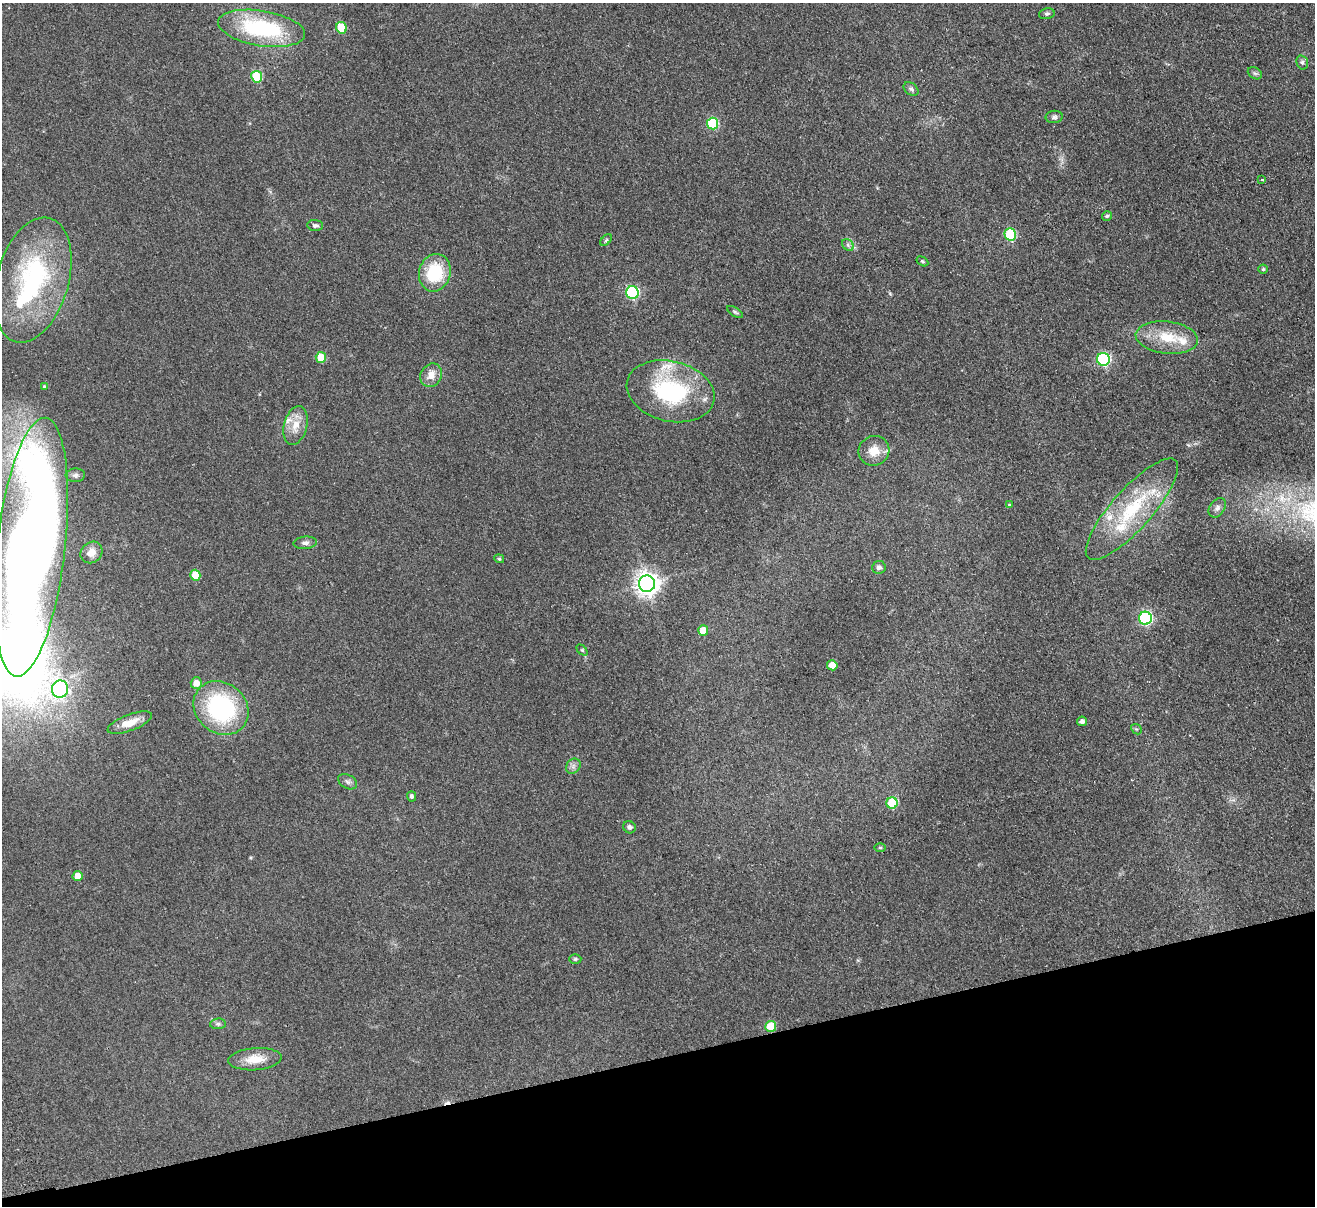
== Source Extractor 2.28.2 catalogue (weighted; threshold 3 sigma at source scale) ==
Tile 14 of 4 x 4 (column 2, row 4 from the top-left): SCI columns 1369-2681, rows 291-1494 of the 5362 x 5274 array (HDU 1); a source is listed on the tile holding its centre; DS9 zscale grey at full resolution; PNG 1317 x 1208 px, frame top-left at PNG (2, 3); each listed source drawn as its Kron ellipse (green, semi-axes under 4 px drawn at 4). Shown black and unused: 12% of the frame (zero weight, under 2 of 3 exposures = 3% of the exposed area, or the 3 px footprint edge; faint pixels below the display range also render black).
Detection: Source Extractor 2.28.2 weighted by HDU 2 'WHT'; one run over the whole footprint, this tile lists its part. Background 0.101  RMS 0.0086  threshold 0.0385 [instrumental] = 3 sigma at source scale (4.5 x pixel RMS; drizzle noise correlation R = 1.50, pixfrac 1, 0.05/0.05 arcsec/px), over >= 5 px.
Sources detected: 70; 2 inside a brighter object's white glare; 1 cosmic-ray / hot-pixel residue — neither listed nor drawn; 6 inside a brighter listed object's ellipse — not listed separately; the other 61 listed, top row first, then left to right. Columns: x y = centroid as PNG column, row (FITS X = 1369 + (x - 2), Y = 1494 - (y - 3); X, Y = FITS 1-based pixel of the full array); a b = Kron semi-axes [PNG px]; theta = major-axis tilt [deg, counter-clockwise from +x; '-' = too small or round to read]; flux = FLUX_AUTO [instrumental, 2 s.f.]
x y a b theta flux
1047 14 8 5 14 1.8
262 28 44 17 -9 86
341 28 6 5 - 25
1302 62 7 5 -75 2
1255 73 7 5 -30 1.8
257 77 6 5 - 43
911 89 8 6 -36 2
1054 117 8 6 8 2.1
713 123 6 5 - 51
1262 180 3 3 - 1.4
1107 216 5 5 - 1.3
315 225 8 5 -5 2.2
1010 234 6 5 - 53
606 240 7 4 46 1.2
848 245 6 5 - 2
922 261 6 4 -31 1.1
1263 269 4 4 - 1.3
435 273 19 15 75 41
33 280 64 36 74 120
632 293 6 6 - 91
735 312 9 4 -32 1.5
1167 338 31 16 -7 26
321 357 5 5 - 21
1103 359 6 6 - 120
431 375 12 10 60 8.3
44 386 3 3 - 0.87
671 391 45 30 -14 93
296 425 20 11 76 12
874 451 15 15 - 12
75 475 9 7 4 2.8
1009 505 4 3 - 1
1217 508 11 7 55 3.6
1132 509 65 20 48 65
305 543 12 6 5 3.1
31 547 130 34 83 1400
91 552 11 10 - 6.3
499 559 5 4 - 1.2
879 567 7 6 - 2.8
195 575 5 5 - 18
647 584 8 8 - 670
1145 618 6 6 - 130
703 631 5 5 - 12
582 650 6 4 -44 1.2
832 665 5 5 - 14
196 683 6 5 - 8.5
60 689 8 8 - 180
221 708 29 25 -41 97
1082 721 5 4 - 2.9
130 723 23 8 20 11
1136 729 6 4 -42 1.2
573 766 8 6 47 2.9
348 782 10 6 -29 2.7
412 796 5 4 - 2.2
892 803 5 5 - 43
629 827 6 6 - 2.4
880 848 5 3 - 0.9
77 876 5 5 - 7.3
575 959 6 5 - 1.3
218 1024 8 5 6 2
771 1026 5 5 - 19
255 1059 26 11 4 14
Isophote crosses this tile's border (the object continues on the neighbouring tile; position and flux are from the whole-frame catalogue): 1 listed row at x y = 31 547